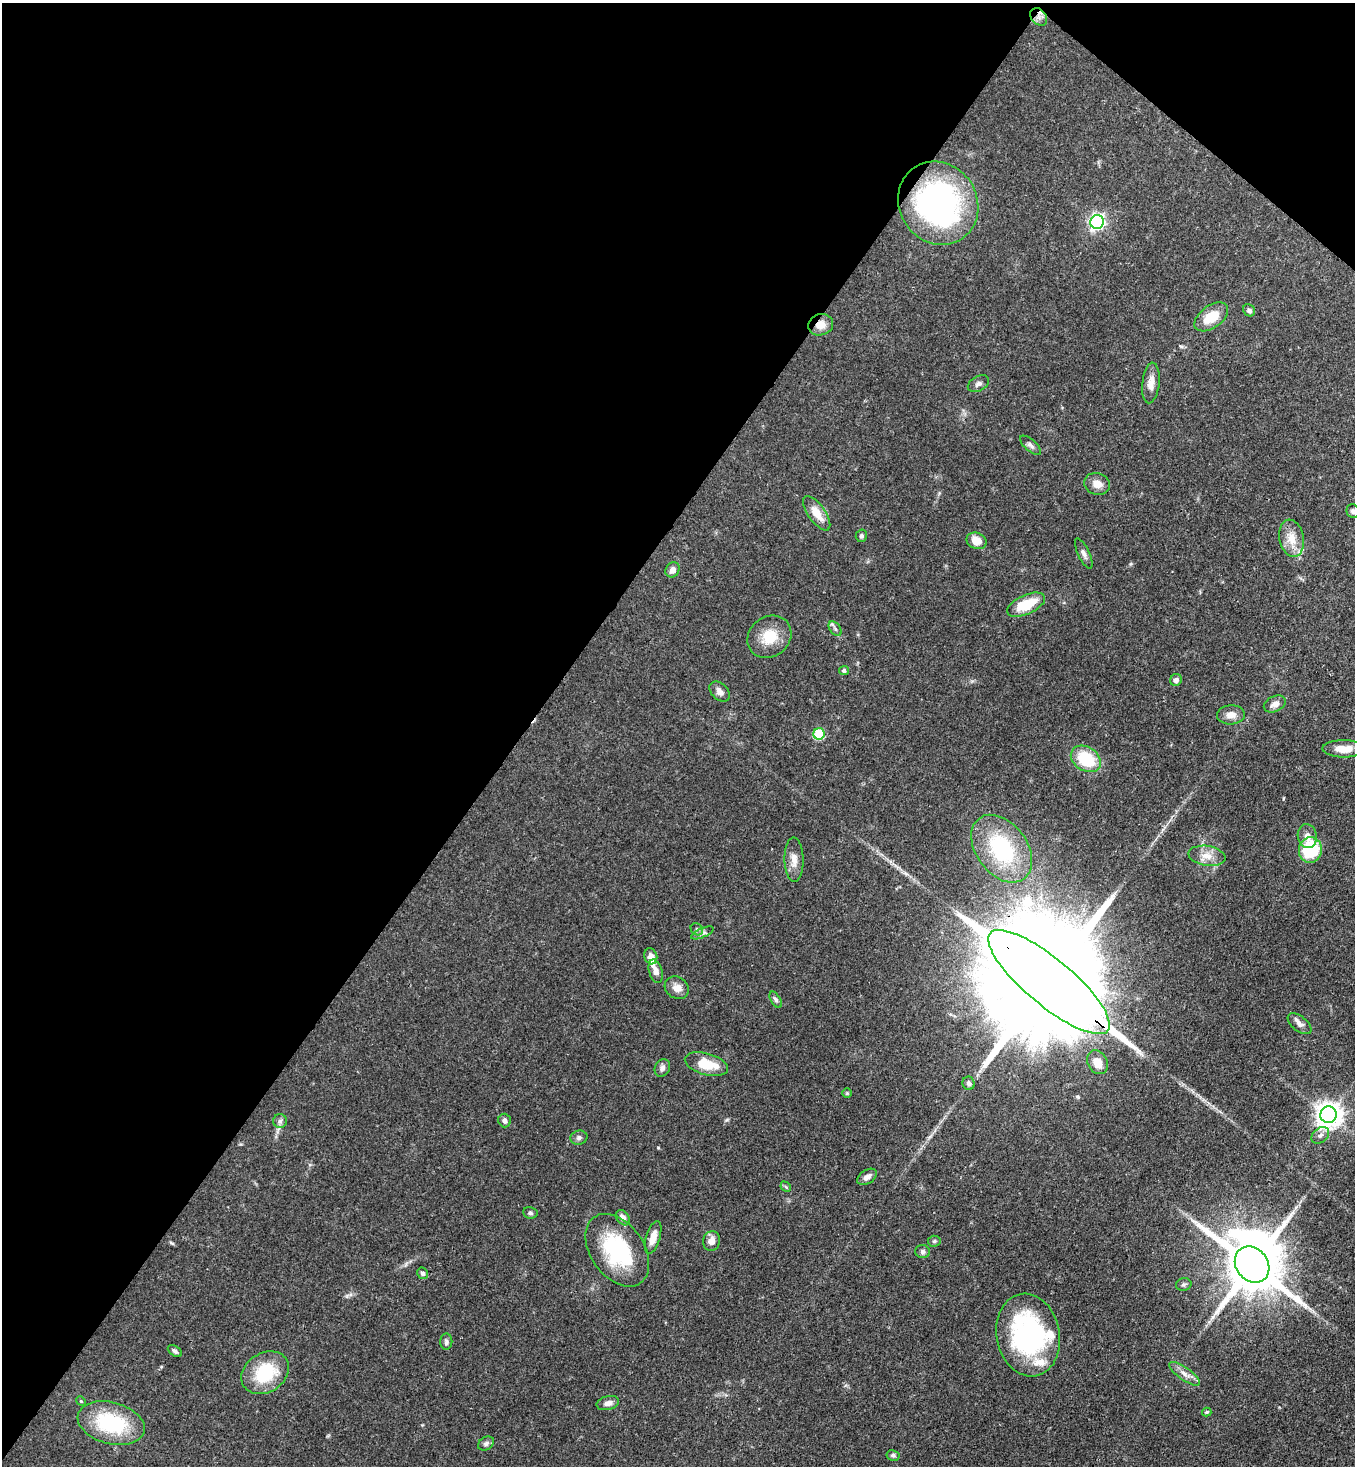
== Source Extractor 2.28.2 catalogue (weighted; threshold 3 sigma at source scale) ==
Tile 2 of 4 x 4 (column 2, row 1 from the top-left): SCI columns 1580-2932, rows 4454-5917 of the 6001 x 5979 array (HDU 1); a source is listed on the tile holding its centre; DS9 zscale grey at full resolution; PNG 1357 x 1468 px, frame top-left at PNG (2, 3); each listed source drawn as its Kron ellipse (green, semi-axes under 4 px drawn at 4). Shown black and unused: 41% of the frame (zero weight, under 3 of 4 exposures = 7% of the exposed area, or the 3 px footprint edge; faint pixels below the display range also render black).
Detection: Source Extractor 2.28.2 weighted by HDU 2 'WHT'; one run over the whole footprint, this tile lists its part. Background 0.0827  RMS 0.0039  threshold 0.0174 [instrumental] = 3 sigma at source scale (4.5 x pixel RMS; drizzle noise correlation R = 1.50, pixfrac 1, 0.05/0.05 arcsec/px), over >= 5 px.
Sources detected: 77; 3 inside a brighter listed object's ellipse — not listed separately; the other 74 listed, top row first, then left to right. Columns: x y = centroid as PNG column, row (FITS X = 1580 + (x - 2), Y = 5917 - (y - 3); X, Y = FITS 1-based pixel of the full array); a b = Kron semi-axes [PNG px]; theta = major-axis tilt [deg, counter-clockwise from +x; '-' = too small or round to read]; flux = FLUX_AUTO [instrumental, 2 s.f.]
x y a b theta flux
1039 17 10 7 -48 2.1
938 203 43 39 -56 94
1097 222 7 6 - 110
1249 310 6 5 - 1.3
1211 317 19 11 36 8.8
821 325 13 10 16 4
1151 383 20 8 84 3.9
978 384 11 7 29 1.6
1031 445 13 5 -42 1.4
1097 484 13 10 -17 3.5
1353 511 7 6 - 1
817 513 20 8 -55 6
861 536 6 5 - 0.85
1292 538 19 12 -79 6
976 541 10 8 -22 4.6
1084 553 16 5 -65 1.5
673 570 8 6 58 2.1
1026 605 20 9 24 12
835 629 8 5 -54 1
769 637 23 20 38 9.9
844 670 5 4 - 0.87
1176 680 6 5 - 1.6
720 691 12 8 -43 2
1275 704 11 7 24 2.4
1231 715 14 9 3 3.3
819 734 5 5 - 28
1343 749 21 8 -1 6.2
1086 759 16 12 -32 18
1307 836 12 9 -80 2.7
1002 849 38 25 -53 35
1310 850 13 11 77 23
1207 856 19 10 -9 4.4
794 860 22 9 -89 3.9
697 929 7 5 -43 0.83
702 933 12 4 24 1.3
651 956 8 6 -75 2.9
656 971 12 6 -75 2.5
1049 982 76 23 -40 26000
677 988 13 10 -35 3.2
776 1000 9 5 -59 0.96
1299 1024 14 7 -39 2.1
1097 1062 12 9 -62 4.7
706 1064 22 10 -16 10
662 1068 9 7 61 1.5
969 1083 7 6 - 1.3
847 1093 5 4 - 0.44
1328 1115 8 8 - 410
505 1120 7 6 - 1.3
280 1121 7 7 - 1.2
1320 1135 10 7 40 1.6
579 1138 8 7 - 1.3
867 1177 11 6 36 1.9
786 1187 6 4 -46 0.48
530 1213 7 5 -8 0.87
623 1218 8 6 -52 2.4
653 1237 17 7 73 3.7
712 1241 10 8 74 3
934 1241 6 5 - 0.74
617 1250 40 26 -54 36
923 1252 7 6 - 1.2
1252 1265 19 16 -52 3000
423 1273 6 5 - 1.1
1184 1284 8 6 12 0.89
1028 1335 41 31 -78 64
446 1342 8 6 -90 1
175 1351 8 4 -34 1
265 1373 25 19 32 19
1184 1374 18 6 -35 2.8
81 1401 5 4 - 0.45
608 1403 11 7 15 2.2
1207 1412 5 3 - 0.59
111 1423 34 21 -15 30
486 1443 9 6 32 1.1
893 1455 7 5 -10 0.81
Overlapping masked pixels (flux is a lower limit): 5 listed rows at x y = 1039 17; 938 203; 821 325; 1049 982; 1252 1265
Isophote crosses this tile's border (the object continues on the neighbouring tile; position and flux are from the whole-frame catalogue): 1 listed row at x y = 1353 511